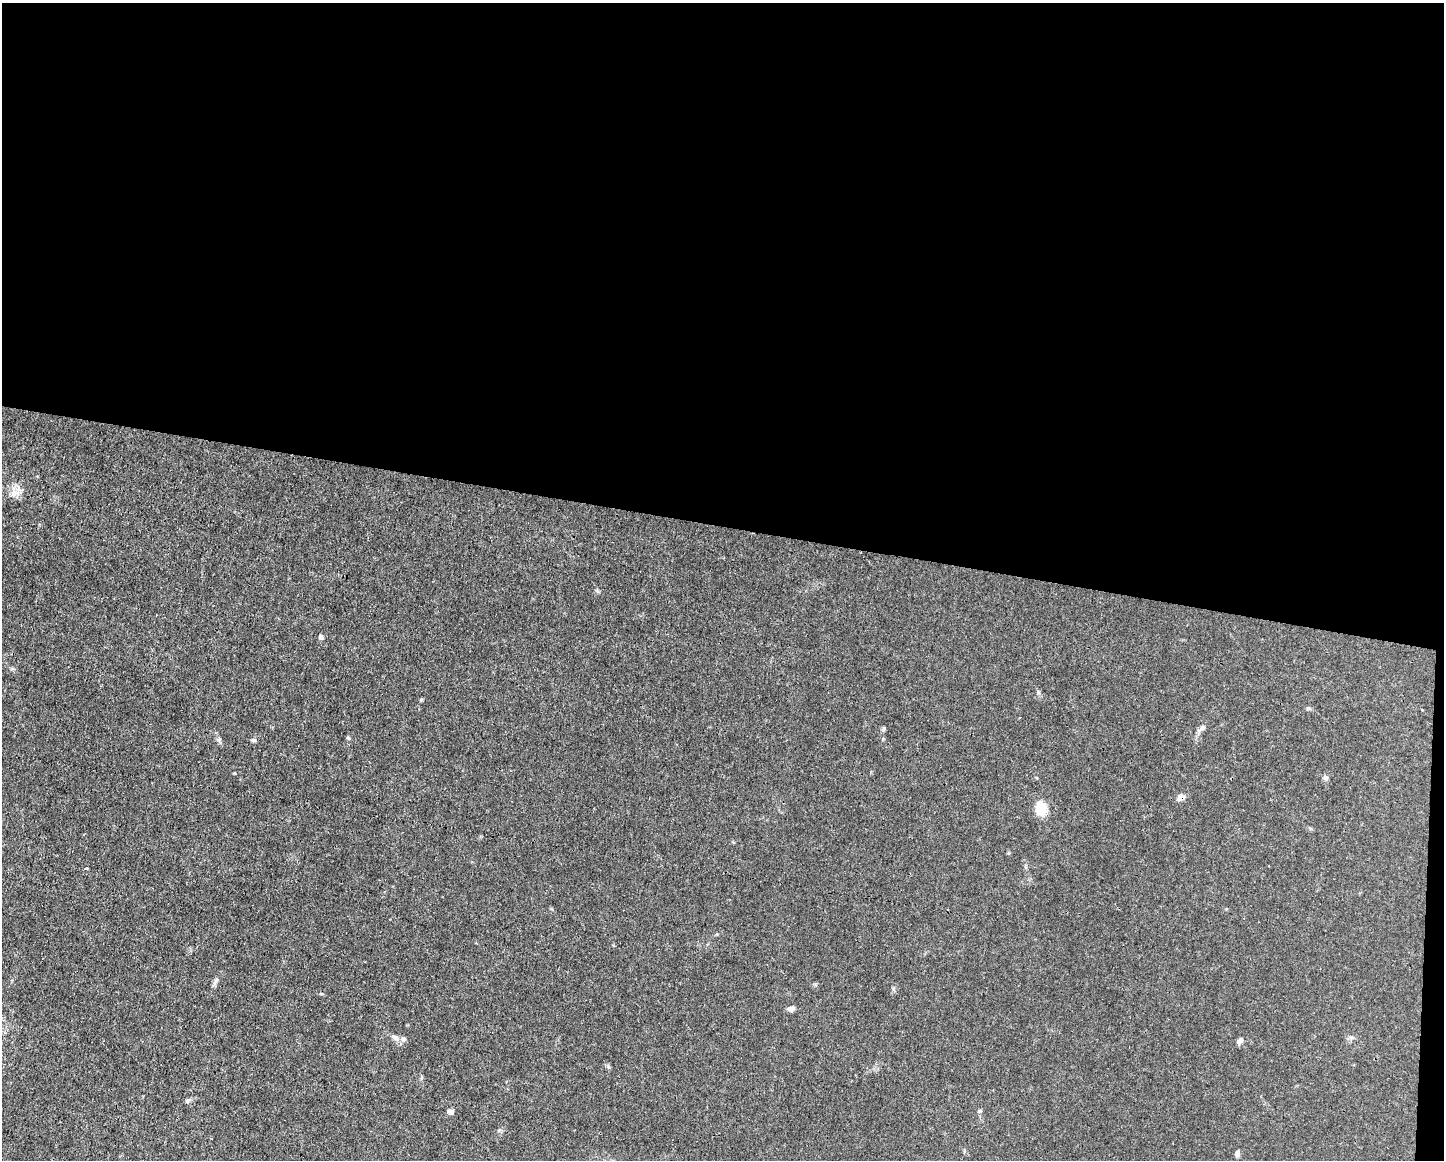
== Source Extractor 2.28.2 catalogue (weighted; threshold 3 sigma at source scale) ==
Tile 3 of 3 x 4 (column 3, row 1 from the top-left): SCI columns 2997-4438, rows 3477-4634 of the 4661 x 4634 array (HDU 1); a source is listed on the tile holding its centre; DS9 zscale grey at full resolution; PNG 1446 x 1162 px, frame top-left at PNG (2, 3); no overlay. Shown black and unused: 46% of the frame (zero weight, under 3 of 4 exposures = <1% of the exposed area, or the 3 px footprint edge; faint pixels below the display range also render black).
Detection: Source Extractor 2.28.2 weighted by HDU 2 'WHT'; one run over the whole footprint, this tile lists its part. Background 0.0161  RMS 0.0025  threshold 0.0115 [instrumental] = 3 sigma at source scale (4.5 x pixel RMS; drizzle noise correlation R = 1.50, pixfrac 1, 0.05/0.05 arcsec/px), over >= 5 px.
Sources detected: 21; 1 inside a brighter listed object's ellipse — not listed separately; the other 20 listed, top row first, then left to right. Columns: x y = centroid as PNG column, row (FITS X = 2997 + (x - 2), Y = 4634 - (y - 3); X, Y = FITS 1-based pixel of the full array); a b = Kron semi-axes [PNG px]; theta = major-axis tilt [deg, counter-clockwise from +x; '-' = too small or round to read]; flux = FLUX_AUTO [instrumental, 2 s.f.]
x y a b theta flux
14 492 15 13 79 2.5
321 637 6 5 - 0.62
1038 692 7 4 -71 0.39
884 728 8 3 71 0.34
1202 728 15 6 44 1
348 738 6 4 -23 0.33
254 740 6 5 - 0.48
1326 778 6 6 - 0.69
1181 797 7 6 - 1.7
1041 808 10 8 -89 8.9
86 868 4 3 - 0.25
215 981 13 4 57 0.76
791 1009 8 6 18 1.1
395 1037 12 6 -25 1.2
1351 1037 7 4 -18 0.46
1240 1041 9 5 59 0.89
188 1100 8 5 38 0.51
980 1111 6 5 - 0.36
450 1112 7 6 - 0.97
1237 1154 7 5 76 0.79
Overlapping masked pixels (flux is a lower limit): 1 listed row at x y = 1181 797
Unlisted compact peaks at least as high as the median listed source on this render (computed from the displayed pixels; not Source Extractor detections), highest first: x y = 421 700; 893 988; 608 1066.